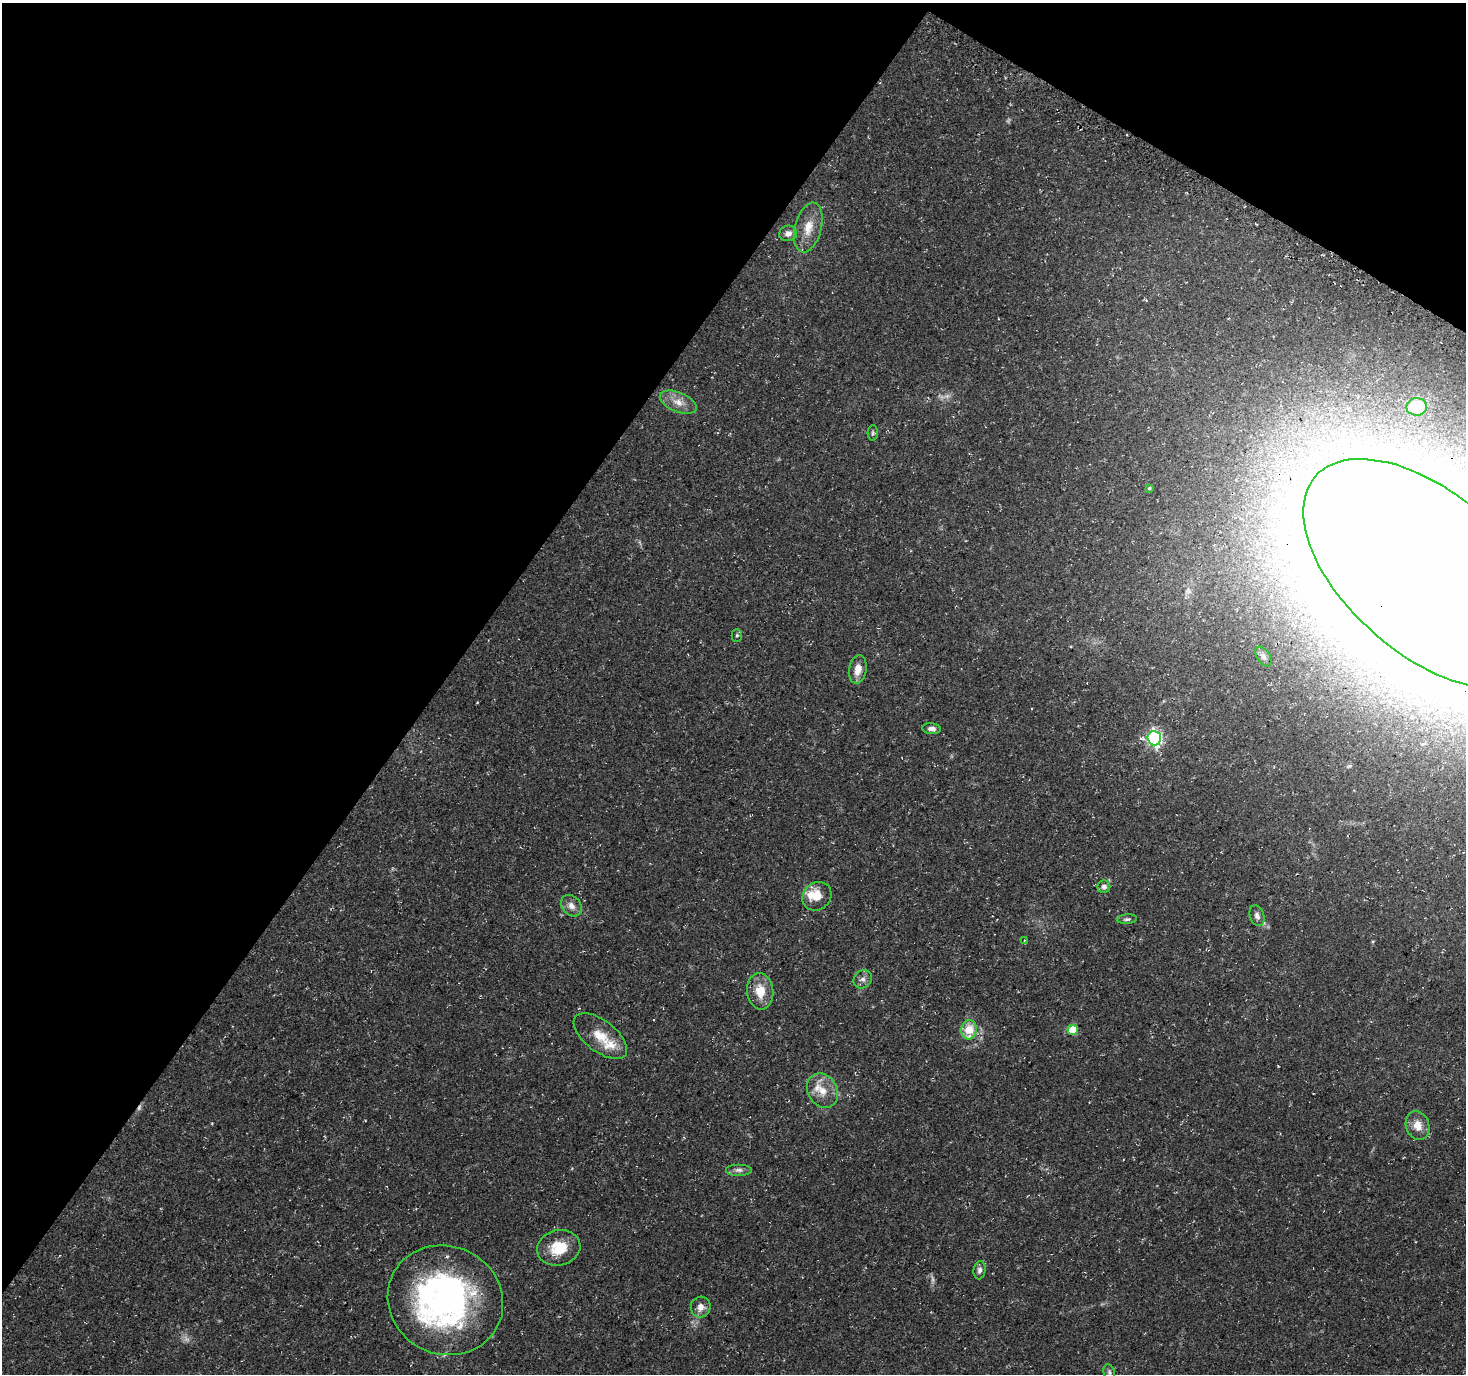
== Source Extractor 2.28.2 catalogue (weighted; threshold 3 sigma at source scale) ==
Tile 2 of 4 x 4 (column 2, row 1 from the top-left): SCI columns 1551-3014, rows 4372-5743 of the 5992 x 6054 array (HDU 1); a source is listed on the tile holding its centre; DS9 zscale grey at full resolution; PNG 1468 x 1376 px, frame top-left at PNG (2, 3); each listed source drawn as its Kron ellipse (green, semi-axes under 4 px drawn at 4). Shown black and unused: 34% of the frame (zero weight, under 3 of 4 exposures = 5% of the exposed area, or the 3 px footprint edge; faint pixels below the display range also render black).
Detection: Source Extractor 2.28.2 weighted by HDU 2 'WHT'; one run over the whole footprint, this tile lists its part. Background 0.0482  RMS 0.004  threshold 0.0178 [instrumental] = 3 sigma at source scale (4.5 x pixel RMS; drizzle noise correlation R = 1.50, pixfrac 1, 0.0396/0.0396 arcsec/px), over >= 5 px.
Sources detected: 39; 3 too faint to see at this stretch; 1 inside a brighter object's white glare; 1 cosmic-ray / hot-pixel residue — neither listed nor drawn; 3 inside a brighter listed object's ellipse — not listed separately; the other 31 listed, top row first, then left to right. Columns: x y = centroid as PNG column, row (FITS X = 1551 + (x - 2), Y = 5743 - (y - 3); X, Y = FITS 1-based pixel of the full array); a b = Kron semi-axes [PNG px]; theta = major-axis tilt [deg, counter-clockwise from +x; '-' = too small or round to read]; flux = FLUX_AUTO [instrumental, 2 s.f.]
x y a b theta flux
808 227 25 13 75 6.8
788 233 9 7 14 2.2
678 402 19 9 -22 4.4
1417 407 10 8 3 15
873 433 7 5 88 0.74
1149 488 4 4 - 0.55
1428 574 149 80 -41 5500
737 635 6 5 - 0.67
1263 656 11 6 -58 1.5
858 669 14 8 80 4.4
932 729 9 5 -6 1.6
1154 738 7 6 - 94
1104 887 6 6 - 1.5
817 896 15 13 43 6.7
571 906 12 9 -50 2.7
1257 916 10 7 -72 1.8
1127 919 10 4 4 0.91
1025 940 4 3 - 0.69
863 979 10 8 50 1.9
760 991 18 13 -84 8
969 1030 10 7 81 8.4
1073 1030 5 5 - 13
600 1036 31 15 -38 9.1
822 1091 18 14 -59 6.4
1417 1125 15 11 -72 4.8
738 1170 13 6 0 1.7
559 1248 22 17 13 10
979 1270 9 6 82 1.5
445 1300 58 54 -26 130
701 1307 10 10 - 2.9
1109 1372 8 5 -71 0.93
Overlapping masked pixels (flux is a lower limit): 1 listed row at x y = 1428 574
Isophote crosses this tile's border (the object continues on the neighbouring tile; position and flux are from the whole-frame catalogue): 1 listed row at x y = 1428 574